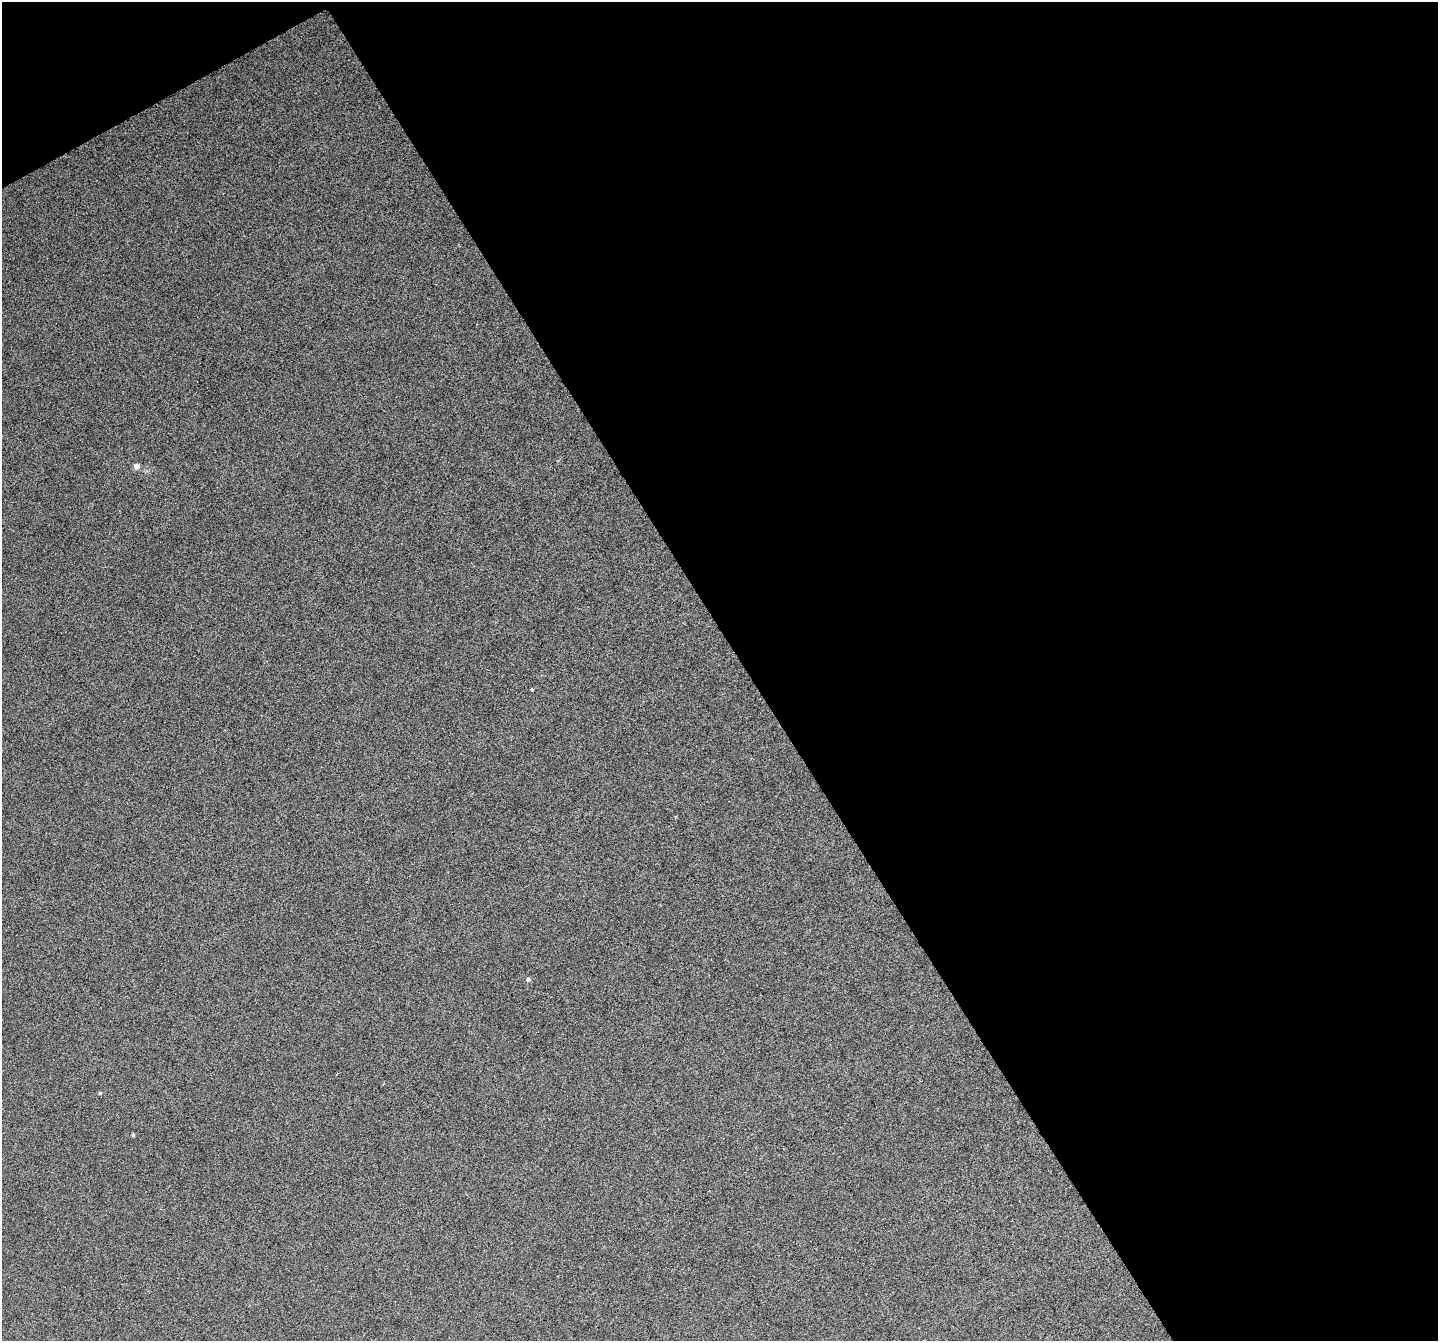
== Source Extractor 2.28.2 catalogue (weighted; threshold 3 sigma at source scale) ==
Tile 2 of 2 x 2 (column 2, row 1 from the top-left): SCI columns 1439-2874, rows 1466-2804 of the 2922 x 2922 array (HDU 1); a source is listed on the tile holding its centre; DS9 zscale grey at full resolution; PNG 1440 x 1343 px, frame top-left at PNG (2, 2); no overlay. Shown black and unused: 50% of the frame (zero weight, under 4 of 8 exposures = <1% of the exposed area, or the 3 px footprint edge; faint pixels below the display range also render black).
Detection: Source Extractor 2.28.2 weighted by HDU 2 'WHT'; one run over the whole footprint, this tile lists its part. Background 0.109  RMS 0.31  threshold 1.25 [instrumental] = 3 sigma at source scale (4.09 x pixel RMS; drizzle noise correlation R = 1.36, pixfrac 0.8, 0.05/0.05 arcsec/px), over >= 5 px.
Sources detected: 5; all 5 listed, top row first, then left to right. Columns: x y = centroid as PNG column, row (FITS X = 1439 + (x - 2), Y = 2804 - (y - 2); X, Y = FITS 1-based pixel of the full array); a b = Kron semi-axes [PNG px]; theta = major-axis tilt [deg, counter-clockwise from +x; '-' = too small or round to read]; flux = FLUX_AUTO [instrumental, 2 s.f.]
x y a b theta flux
137 466 5 5 - 180
532 689 3 2 - 30
528 979 5 4 - 87
100 1093 4 4 - 34
133 1135 4 3 - 39